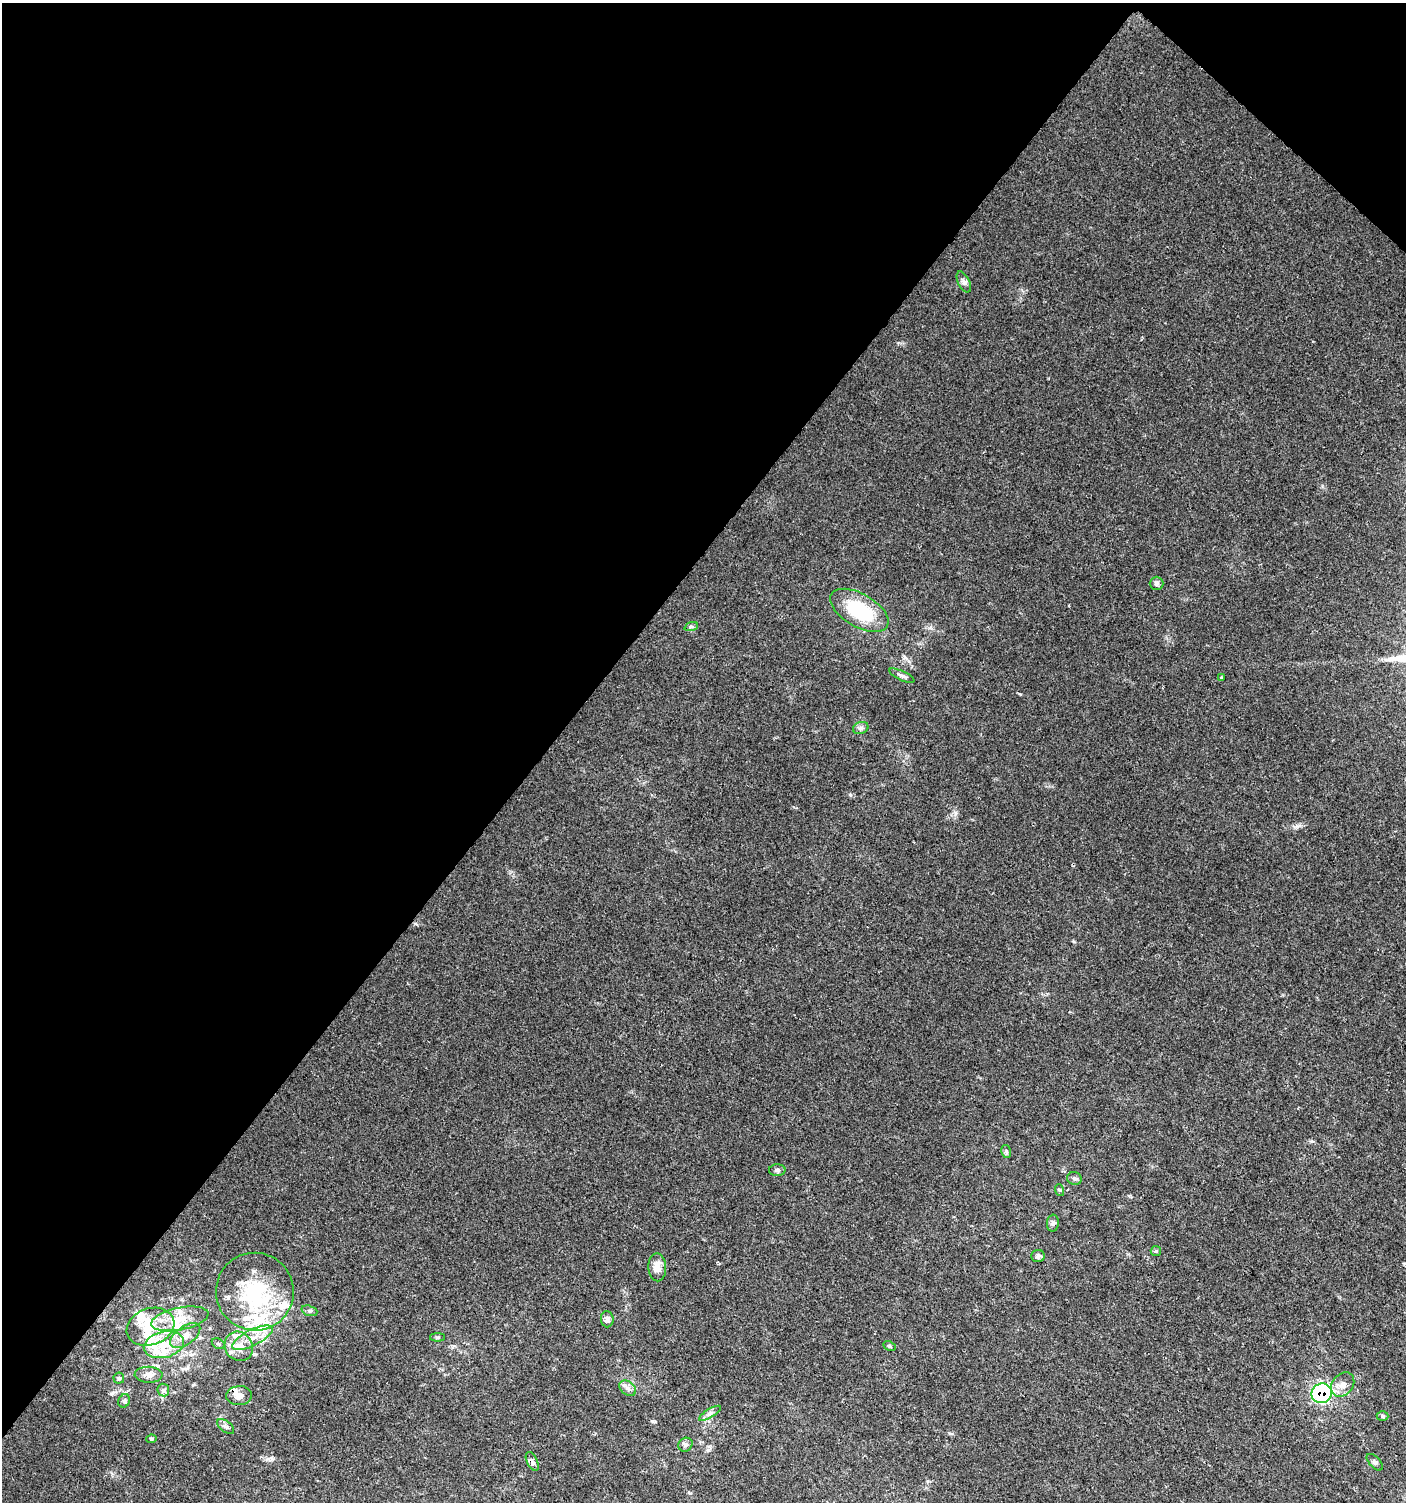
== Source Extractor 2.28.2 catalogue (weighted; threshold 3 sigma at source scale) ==
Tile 2 of 4 x 4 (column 2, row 1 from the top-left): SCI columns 1646-3049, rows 4504-6003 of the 6028 x 6010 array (HDU 1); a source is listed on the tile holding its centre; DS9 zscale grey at full resolution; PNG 1408 x 1504 px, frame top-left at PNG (2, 3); each listed source drawn as its Kron ellipse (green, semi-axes under 4 px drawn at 4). Shown black and unused: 40% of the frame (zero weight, under 2 of 3 exposures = <1% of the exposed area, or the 3 px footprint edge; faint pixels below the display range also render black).
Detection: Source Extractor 2.28.2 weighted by HDU 2 'WHT'; one run over the whole footprint, this tile lists its part. Background 0.0255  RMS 0.0047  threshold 0.0212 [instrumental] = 3 sigma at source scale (4.5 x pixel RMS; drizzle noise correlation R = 1.50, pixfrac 1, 0.0396/0.0396 arcsec/px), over >= 5 px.
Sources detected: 59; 1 inside a brighter object's white glare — neither listed nor drawn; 16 inside a brighter listed object's ellipse — not listed separately; the other 42 listed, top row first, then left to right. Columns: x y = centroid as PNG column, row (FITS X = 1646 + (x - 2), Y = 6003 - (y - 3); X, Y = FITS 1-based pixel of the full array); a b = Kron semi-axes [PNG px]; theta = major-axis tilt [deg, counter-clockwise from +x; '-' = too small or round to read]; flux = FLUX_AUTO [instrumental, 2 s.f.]
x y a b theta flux
964 282 11 6 -64 1.6
1157 583 7 6 - 1.2
859 610 32 16 -30 32
691 627 7 4 18 0.87
902 676 13 4 -25 1.5
1222 677 3 3 - 1.4
861 728 8 6 19 1.3
1006 1151 6 4 -79 0.86
777 1170 8 6 2 1.1
1074 1179 7 6 - 1.1
1059 1190 6 4 -71 0.57
1053 1223 8 6 84 1.5
1156 1251 5 5 - 0.66
1038 1256 7 6 - 1.4
657 1267 14 9 -88 4.5
255 1292 39 39 - 44
309 1311 8 5 -19 1
180 1319 29 11 11 10
607 1319 8 6 -85 1.9
150 1327 24 18 20 14
185 1336 17 9 36 4.5
438 1337 7 4 0 0.74
252 1338 22 8 26 6.4
218 1344 7 4 -30 0.75
164 1345 20 13 13 11
239 1346 15 13 -54 6.5
889 1346 6 4 -26 0.68
149 1375 14 8 -2 2.9
119 1378 5 5 - 0.75
1343 1385 13 10 51 3.9
628 1388 9 6 -39 2
163 1390 6 6 - 1.2
1322 1393 10 9 - 61
239 1396 13 9 5 3.7
124 1401 7 5 64 1
710 1413 12 3 31 1.2
1382 1416 6 5 - 0.77
226 1426 10 5 -39 1.4
151 1439 5 4 - 0.76
685 1445 7 6 - 1.4
532 1461 10 5 -64 1.8
1375 1462 10 5 -47 1.2
Overlapping masked pixels (flux is a lower limit): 2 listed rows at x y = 1322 1393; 532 1461
Unlisted compact peaks at least as high as the median listed source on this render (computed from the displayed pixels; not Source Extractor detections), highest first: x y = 850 795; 1311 1141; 1020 694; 1297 826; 652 1421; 708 1450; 930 628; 955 813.